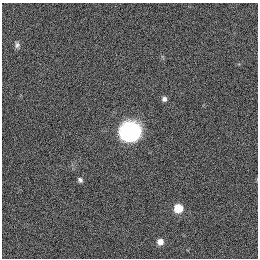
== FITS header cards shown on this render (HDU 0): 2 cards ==
NAXIS1  =                  256
NAXIS2  =                  256

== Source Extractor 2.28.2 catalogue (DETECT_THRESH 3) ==
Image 256 x 256 px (HDU 0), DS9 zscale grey, 1 PNG px = 1 image px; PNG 260 x 260 px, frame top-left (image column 1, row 256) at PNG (2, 3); no overlay
Background 1120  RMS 5.2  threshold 15.5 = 3 sigma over >= 5 px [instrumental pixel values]
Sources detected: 6; all 6 listed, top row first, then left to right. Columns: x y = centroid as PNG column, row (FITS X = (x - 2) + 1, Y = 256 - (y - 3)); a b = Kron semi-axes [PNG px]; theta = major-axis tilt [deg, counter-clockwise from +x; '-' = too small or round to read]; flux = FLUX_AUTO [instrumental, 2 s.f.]
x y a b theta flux
17 45 8 6 84 990
164 99 5 5 - 1100
130 131 18 17 - 26000
80 180 6 5 - 930
178 208 7 7 - 8300
160 242 7 7 - 2900